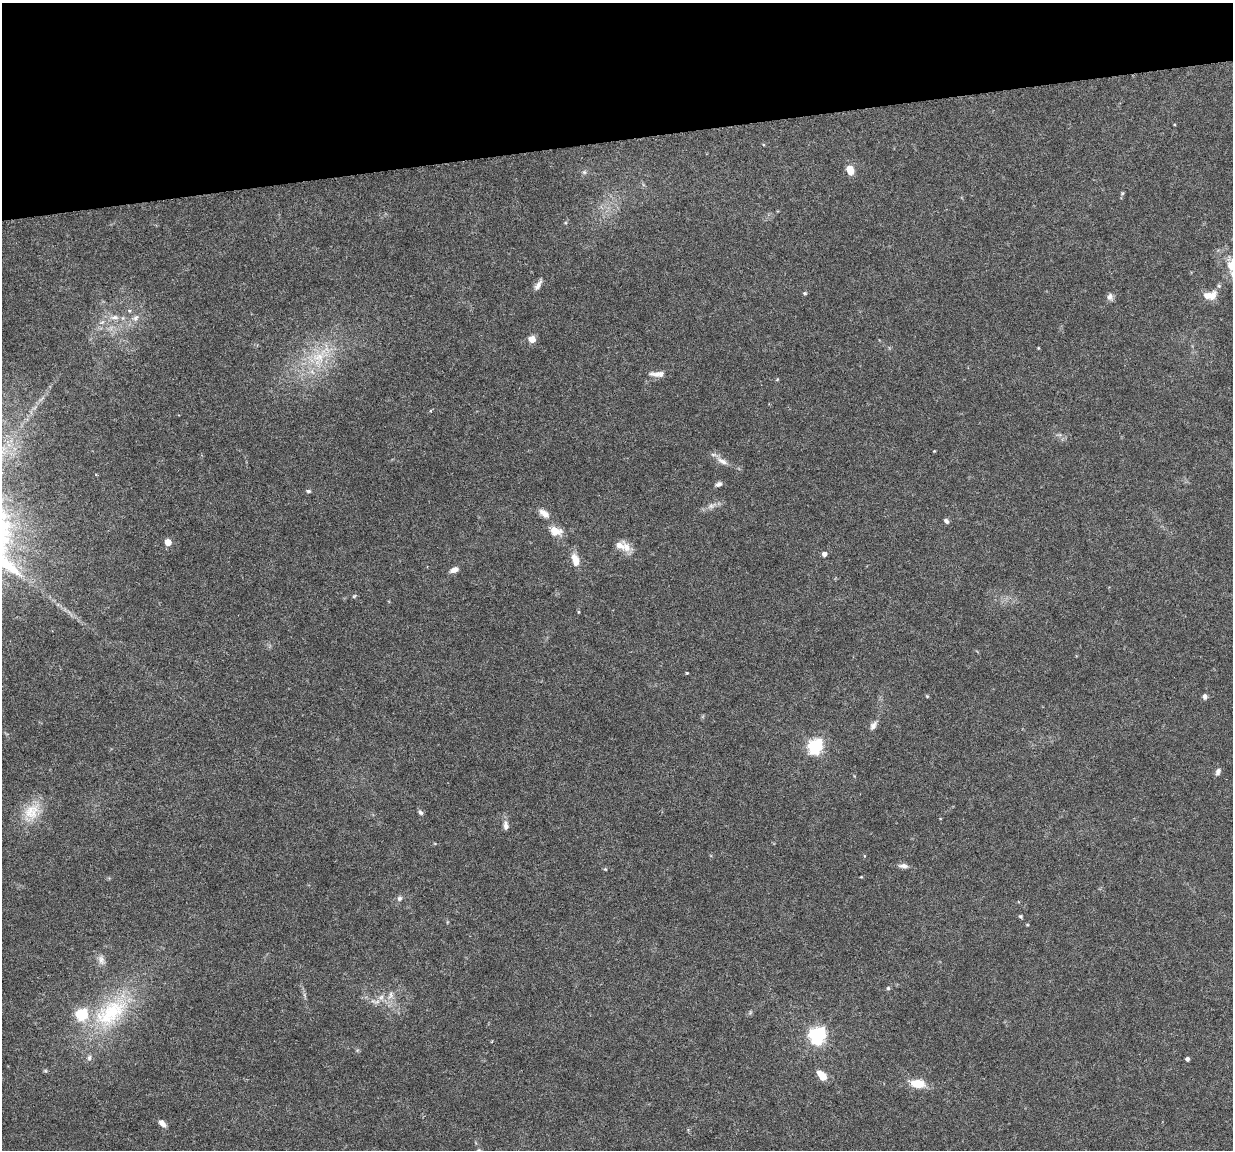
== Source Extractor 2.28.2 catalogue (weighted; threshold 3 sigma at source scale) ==
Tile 3 of 4 x 4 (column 3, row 1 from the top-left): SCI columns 2461-3691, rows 3477-4624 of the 4923 x 4704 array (HDU 1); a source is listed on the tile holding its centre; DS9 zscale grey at full resolution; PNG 1235 x 1152 px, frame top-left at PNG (2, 3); no overlay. Shown black and unused: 12% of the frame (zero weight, under 4 of 8 exposures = <1% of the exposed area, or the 3 px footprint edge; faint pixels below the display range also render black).
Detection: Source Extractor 2.28.2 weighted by HDU 2 'WHT'; one run over the whole footprint, this tile lists its part. Background 0.0186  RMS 0.0013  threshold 0.00538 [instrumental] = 3 sigma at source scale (4.09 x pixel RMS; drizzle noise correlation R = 1.36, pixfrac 0.8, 0.0396/0.0396 arcsec/px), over >= 5 px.
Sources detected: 63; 4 inside a brighter listed object's ellipse — not listed separately; the other 59 listed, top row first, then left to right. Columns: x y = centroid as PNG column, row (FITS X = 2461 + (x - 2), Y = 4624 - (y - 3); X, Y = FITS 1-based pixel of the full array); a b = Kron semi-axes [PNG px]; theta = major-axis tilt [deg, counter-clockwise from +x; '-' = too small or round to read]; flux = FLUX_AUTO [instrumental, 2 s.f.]
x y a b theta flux
850 170 10 8 -71 1.4
584 172 6 5 - 0.22
1122 193 6 5 - 0.16
538 285 16 6 57 0.63
805 293 6 4 -20 0.16
1212 296 15 8 67 1
1110 297 10 7 80 0.5
129 311 6 5 - 0.21
114 317 14 6 2 0.85
135 318 11 8 40 0.71
102 322 8 5 44 0.38
532 339 5 5 - 2
1038 348 4 3 - 0.097
319 356 28 19 48 5.2
657 374 22 7 0 0.9
777 379 4 4 - 0.12
934 451 4 3 - 0.094
722 461 19 7 -30 0.92
719 484 9 5 26 0.37
308 491 6 5 - 0.25
711 506 10 6 9 0.55
544 513 14 8 -35 1
946 521 7 5 -45 0.35
555 531 15 11 -19 1.5
168 542 5 5 - 2
626 547 15 11 -76 1.2
824 554 5 5 - 0.54
575 560 16 8 -74 1.4
454 570 10 6 20 0.7
354 596 6 4 44 0.16
579 612 6 3 -71 0.11
687 673 3 3 - 0.21
927 696 5 4 - 0.12
1205 696 7 6 - 0.36
873 725 13 7 60 0.57
815 746 7 6 - 26
1218 772 9 6 68 0.42
31 812 31 19 55 3.4
421 812 8 5 -54 0.29
506 825 13 7 -87 0.61
903 866 12 6 -3 0.52
605 869 5 3 - 0.11
861 877 4 3 - 0.1
399 898 7 7 - 0.36
1020 916 5 4 - 0.19
101 960 15 8 -72 0.74
888 988 5 5 - 0.19
390 996 14 8 65 0.9
381 997 7 6 - 0.44
375 1001 19 5 -9 0.82
111 1012 60 32 41 13
750 1012 6 4 56 0.18
817 1035 7 6 - 40
1187 1059 4 4 - 0.34
45 1071 6 4 -1 0.17
822 1075 10 7 -47 1.8
918 1084 15 8 -6 2.6
162 1123 10 6 -47 0.67
479 1150 6 5 - 0.19
Isophote crosses this tile's border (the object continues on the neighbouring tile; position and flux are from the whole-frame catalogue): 1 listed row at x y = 479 1150